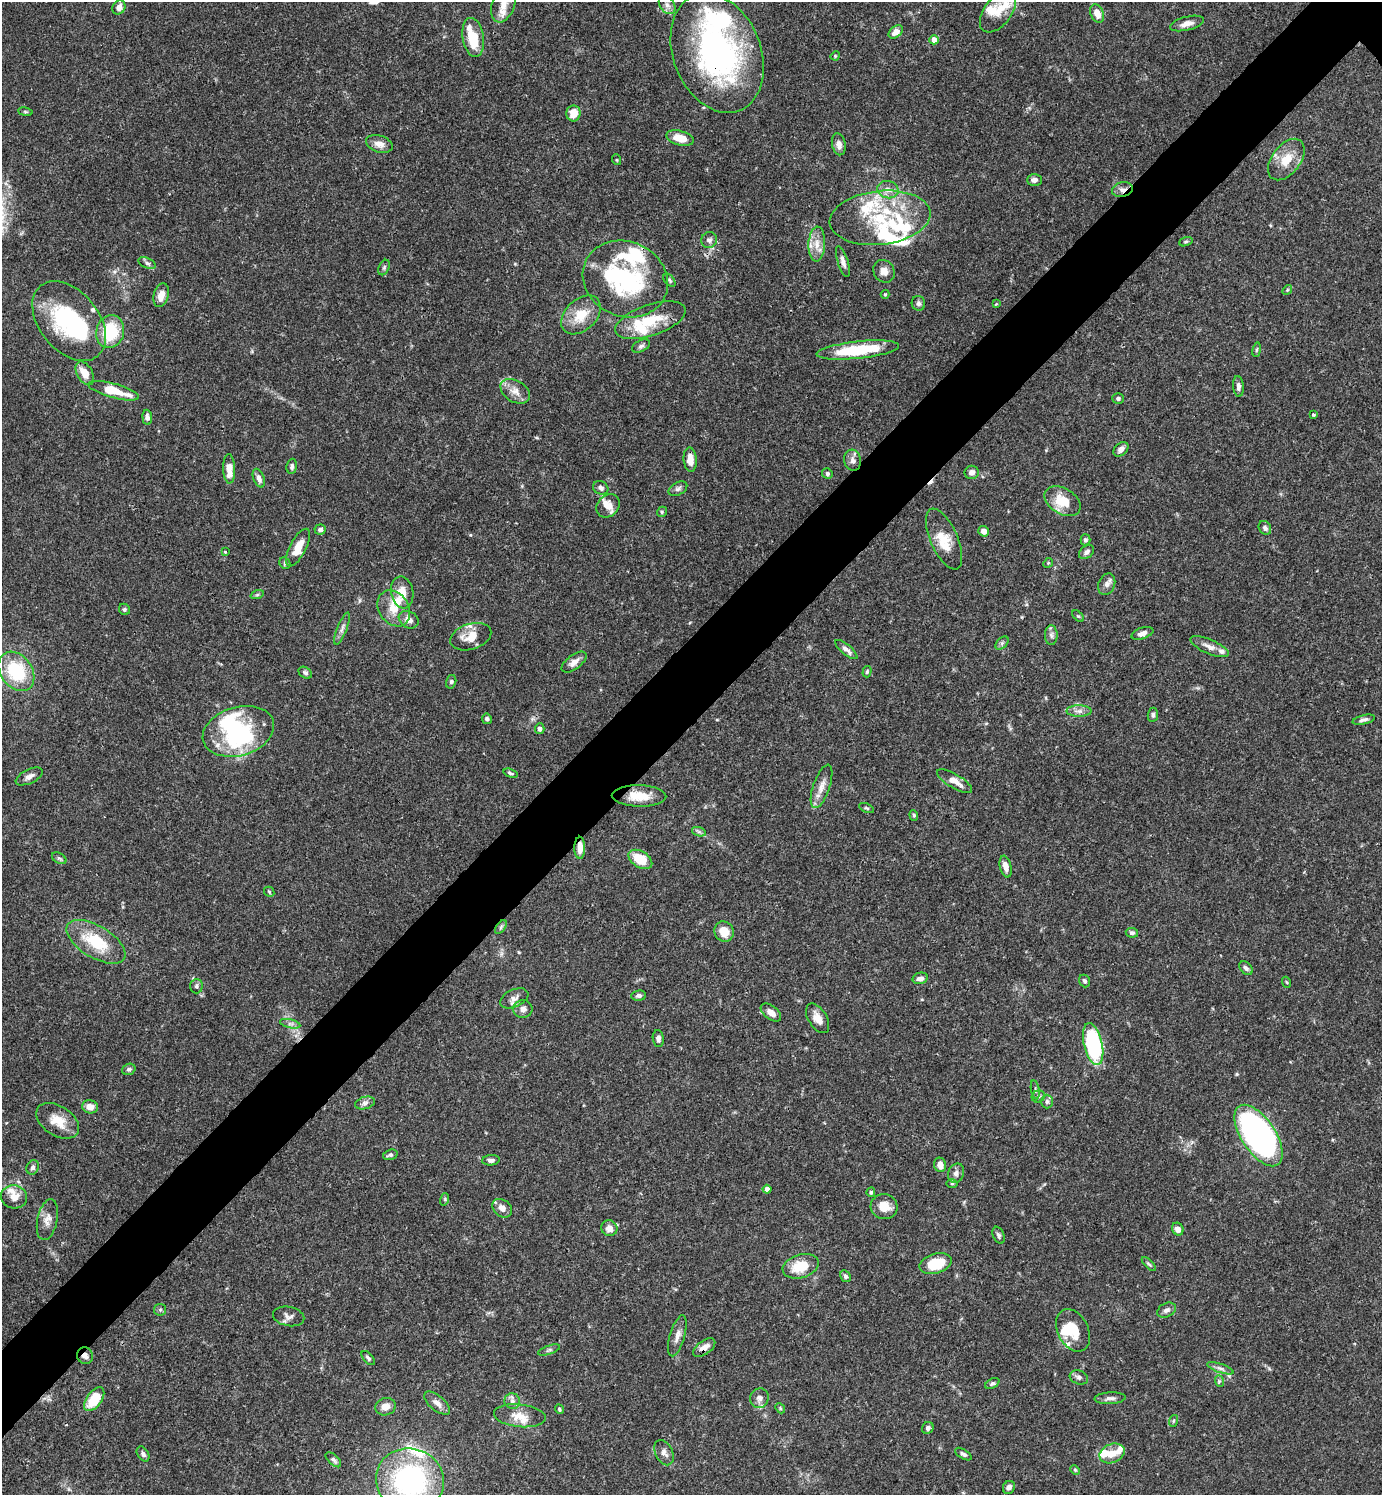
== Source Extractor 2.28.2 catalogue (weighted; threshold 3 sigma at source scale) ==
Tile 7 of 4 x 4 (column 3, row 2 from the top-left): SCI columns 3062-4441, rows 2989-4481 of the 5979 x 5980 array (HDU 1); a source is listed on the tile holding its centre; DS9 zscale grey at full resolution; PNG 1384 x 1497 px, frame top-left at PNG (2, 2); each listed source drawn as its Kron ellipse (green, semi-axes under 4 px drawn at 4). Shown black and unused: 6% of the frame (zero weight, under 3 of 4 exposures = <1% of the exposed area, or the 3 px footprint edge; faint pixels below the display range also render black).
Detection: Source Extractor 2.28.2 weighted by HDU 2 'WHT'; one run over the whole footprint, this tile lists its part. Background 0.0656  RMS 0.0031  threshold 0.0141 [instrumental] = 3 sigma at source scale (4.5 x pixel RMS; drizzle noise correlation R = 1.50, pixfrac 1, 0.05/0.05 arcsec/px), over >= 5 px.
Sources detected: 228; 8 inside a brighter object's white glare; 1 cosmic-ray / hot-pixel residue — neither listed nor drawn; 31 inside a brighter listed object's ellipse — not listed separately; the other 188 listed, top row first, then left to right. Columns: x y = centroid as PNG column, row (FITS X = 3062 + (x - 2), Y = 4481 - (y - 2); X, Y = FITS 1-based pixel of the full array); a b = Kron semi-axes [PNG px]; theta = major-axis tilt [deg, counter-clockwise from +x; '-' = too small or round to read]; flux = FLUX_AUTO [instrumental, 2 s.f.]
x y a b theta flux
503 5 18 11 70 4
667 5 10 7 -56 1.5
119 7 7 6 - 1.9
998 11 24 13 54 5.9
1097 14 9 6 -67 3.4
1187 23 17 7 14 2.2
896 32 8 5 39 2.4
473 37 20 10 -80 9
934 40 4 4 - 2.5
717 53 62 44 -69 86
835 56 5 4 - 0.33
25 112 7 3 -9 0.43
573 113 8 7 - 4.1
680 138 14 7 -14 5.1
379 144 14 8 -17 2.4
839 144 11 7 -79 1.8
617 160 5 3 - 0.32
1286 160 23 14 53 6.4
1034 180 7 6 - 1.4
888 190 10 8 -16 2.2
1122 190 10 7 14 1.9
880 218 51 27 6 24
709 240 8 7 - 1.2
1186 242 7 4 19 0.52
817 244 17 8 86 3.3
843 261 16 5 -72 1.6
147 263 9 5 -23 0.85
384 267 8 5 64 0.62
884 271 12 10 -56 2.2
625 279 44 37 -24 38
669 280 7 4 -50 0.52
1287 290 5 4 - 0.41
885 294 4 4 - 0.32
161 295 12 7 75 3
918 303 7 6 - 0.92
996 304 3 3 - 0.26
581 315 23 15 44 7.7
650 320 37 15 19 12
69 321 45 29 -51 35
110 332 17 14 73 14
641 346 9 5 30 0.89
858 350 41 8 6 19
1257 350 7 3 81 0.4
85 373 13 7 -60 4.5
1238 386 10 5 -85 1.2
114 391 26 7 -15 9.7
515 391 16 10 -32 3
1118 398 6 5 - 0.71
1313 415 3 3 - 0.57
147 417 7 5 -85 1.1
1121 449 8 6 41 1.5
690 460 12 6 -85 3.5
853 460 10 8 -76 1.5
292 466 7 5 84 0.77
229 469 14 6 -87 4.4
972 472 7 6 - 1.6
827 474 5 5 - 0.74
259 478 10 5 -69 1.4
601 488 8 6 -25 1.1
678 489 10 6 28 0.9
1062 501 20 13 -31 7.6
608 506 13 10 47 2.4
662 512 5 4 - 0.43
1265 528 7 6 - 0.93
320 530 6 5 - 0.85
984 531 5 5 - 2
944 539 32 13 -66 6.5
1085 540 5 5 - 0.71
298 547 20 8 63 5.6
225 552 3 3 - 0.44
1086 552 8 6 39 1.1
285 563 6 5 - 0.53
1048 563 5 4 - 0.43
1107 584 11 8 68 1.5
402 592 16 11 -79 4.2
257 595 7 4 19 0.5
394 608 19 15 -57 5.7
124 609 6 5 - 0.6
1078 616 7 4 -43 0.43
409 620 10 8 -31 2.2
342 629 17 5 68 1.3
1142 633 11 5 20 1.7
1051 635 10 6 -89 1.1
471 637 21 13 18 5.2
1002 643 8 5 45 0.77
1209 647 20 7 -23 2.3
846 650 14 5 -40 1.4
574 662 14 7 37 2.2
16 671 21 16 -54 19
867 672 6 4 75 0.5
305 673 7 5 -33 0.77
451 682 7 5 74 0.51
1079 711 12 5 0 1.5
1153 715 7 5 82 0.68
487 719 5 5 - 0.69
1364 720 11 4 13 1
540 729 5 4 - 1.1
238 731 36 24 16 23
511 773 7 4 -19 0.57
29 776 15 7 26 1.7
954 781 20 7 -31 3
822 786 23 8 71 3.2
639 796 27 10 -1 6.6
867 808 8 3 -26 0.43
914 815 5 4 - 0.41
699 832 7 4 -19 0.71
580 848 11 5 90 3
59 858 8 5 -30 0.67
640 859 13 8 -31 8.1
1006 866 11 5 -77 2.2
269 892 5 4 - 0.47
501 927 8 4 54 0.62
724 932 10 9 - 4.6
1132 933 6 5 - 0.83
96 942 33 16 -31 13
1246 968 8 5 -45 1
920 978 8 5 13 1.6
1084 981 6 5 - 0.7
1286 982 5 3 - 0.33
196 986 7 6 - 0.84
639 996 7 5 6 0.92
514 998 15 9 24 1.9
523 1009 9 9 - 1.7
771 1012 12 6 -37 2.3
818 1018 16 9 -58 3
290 1024 10 4 -13 1
658 1039 8 5 -84 1
1093 1044 21 9 -77 36
129 1069 7 5 20 0.73
1035 1090 9 3 -79 0.55
1038 1096 7 6 - 0.74
1047 1101 7 6 - 0.84
365 1103 10 6 15 1.2
90 1107 8 6 -17 2.6
58 1121 23 14 -32 6
1259 1135 35 17 -57 130
390 1155 7 5 17 0.79
491 1160 9 5 5 0.92
940 1165 7 6 - 2.4
33 1167 7 6 - 0.84
956 1173 10 7 66 1.4
952 1183 6 4 0 0.35
767 1189 4 4 - 1.7
871 1192 4 4 - 0.58
14 1197 13 11 -12 3.2
445 1199 6 4 73 0.43
884 1207 13 12 - 4.3
502 1208 11 8 -38 2.1
47 1220 21 10 78 2.8
609 1228 8 7 - 2.2
1178 1229 6 5 - 1.6
999 1235 9 5 -66 0.8
936 1263 16 10 16 9.5
1149 1264 9 4 -44 0.6
801 1266 18 11 16 8.8
845 1276 6 5 - 0.84
160 1310 6 6 - 0.57
1166 1310 10 7 27 1.2
289 1316 16 9 -12 1.8
1073 1330 23 15 -63 7.8
677 1336 21 7 74 2.2
704 1348 13 7 35 2.4
549 1350 11 4 20 0.7
85 1356 8 8 - 1.3
368 1358 8 5 -49 0.74
1220 1368 14 4 -18 1.1
1079 1377 9 7 -21 1.1
1219 1381 6 4 -74 0.5
992 1383 7 5 29 0.61
759 1398 10 9 - 1.6
1110 1398 16 5 3 1.4
94 1399 14 7 53 9.6
512 1401 8 7 - 1.3
437 1403 16 7 -40 2
385 1407 10 8 19 2.7
780 1408 5 4 - 0.43
559 1409 5 4 - 0.47
520 1416 26 11 -6 4.6
1173 1421 6 3 71 0.42
928 1428 6 5 - 0.91
664 1453 13 8 -63 1.7
1112 1453 13 9 22 3.9
143 1454 8 5 -57 0.89
963 1454 9 4 -32 0.78
333 1460 9 5 -43 0.76
1075 1470 5 4 - 0.38
410 1480 34 31 -17 58
1009 1487 7 6 - 1.2
Overlapping masked pixels (flux is a lower limit): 6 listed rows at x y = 717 53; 1122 190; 843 261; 580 848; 704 1348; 85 1356
Isophote crosses this tile's border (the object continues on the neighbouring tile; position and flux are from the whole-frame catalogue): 2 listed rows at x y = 503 5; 410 1480